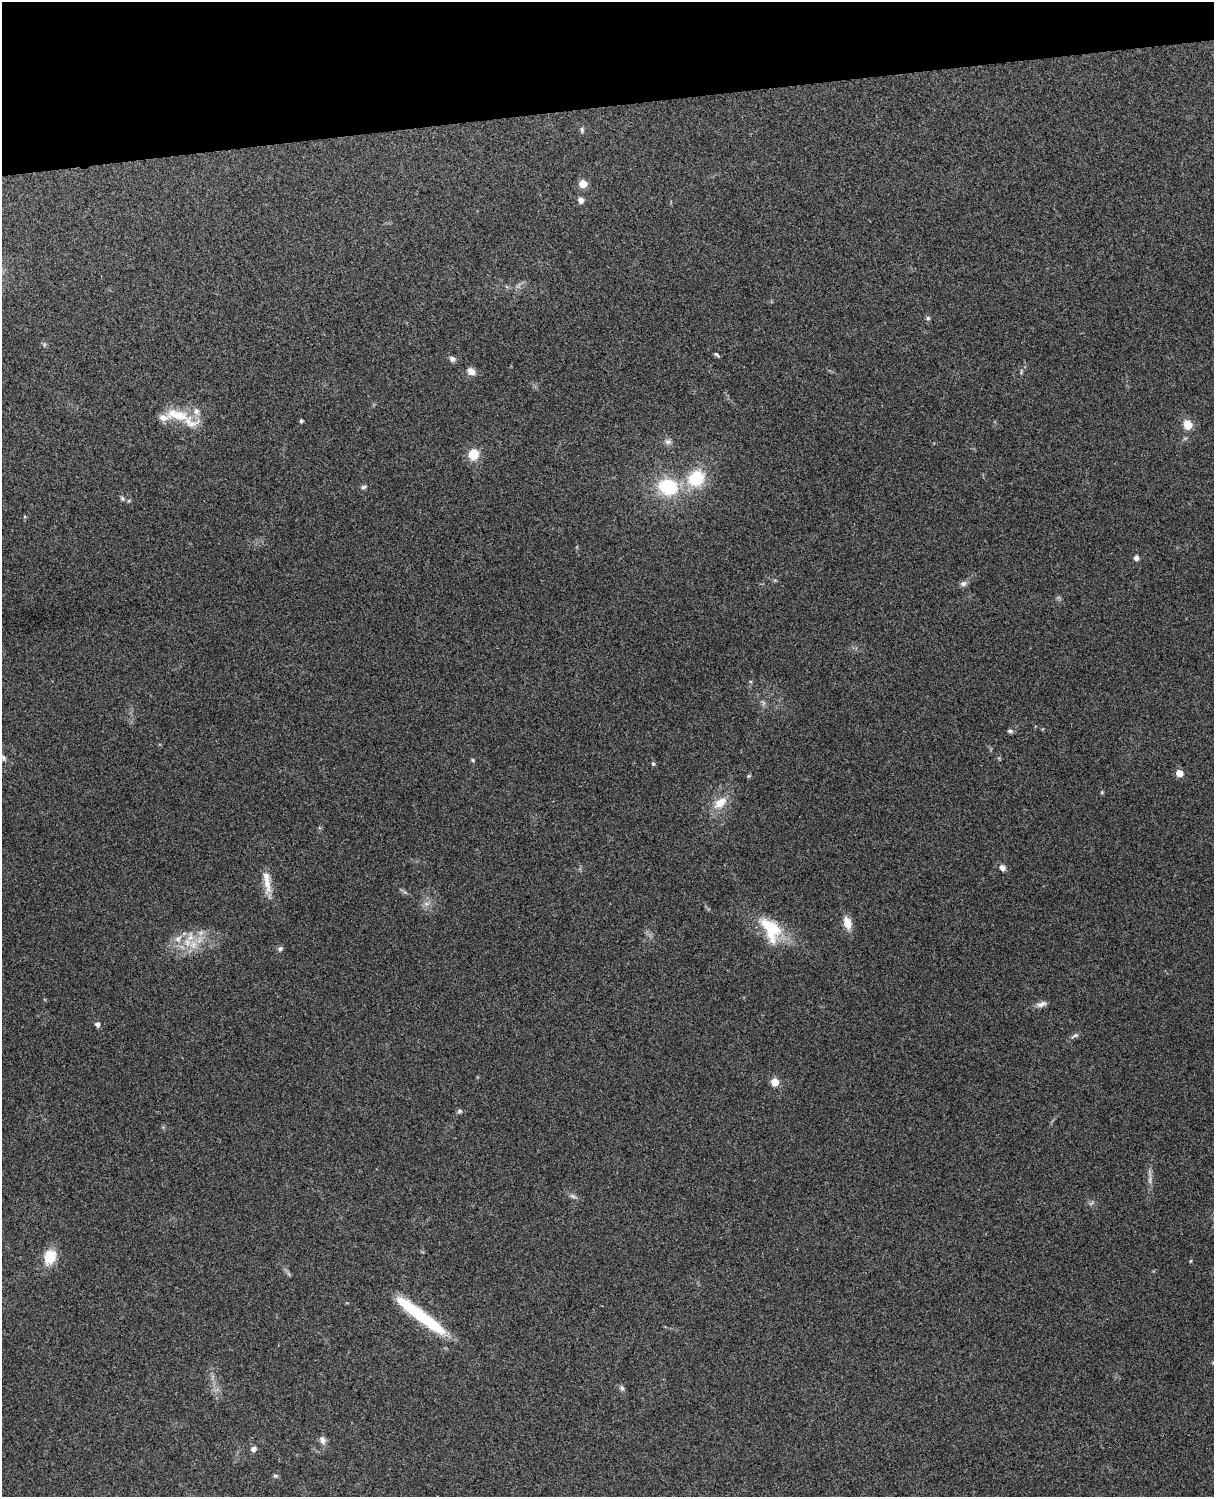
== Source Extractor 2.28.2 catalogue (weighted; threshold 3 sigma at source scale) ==
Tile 3 of 4 x 3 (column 3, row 1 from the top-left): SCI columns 2543-3754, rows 3155-4649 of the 5087 x 4926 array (HDU 1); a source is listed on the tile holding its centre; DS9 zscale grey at full resolution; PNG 1216 x 1499 px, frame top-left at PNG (2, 2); no overlay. Shown black and unused: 7% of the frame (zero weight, under 3 of 4 exposures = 6% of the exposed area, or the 3 px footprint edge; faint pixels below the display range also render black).
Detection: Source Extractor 2.28.2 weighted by HDU 2 'WHT'; one run over the whole footprint, this tile lists its part. Background 0.259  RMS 0.0089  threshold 0.0401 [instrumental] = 3 sigma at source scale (4.5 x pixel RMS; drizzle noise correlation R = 1.50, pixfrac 1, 0.05/0.05 arcsec/px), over >= 5 px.
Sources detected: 54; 3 too faint to see at this stretch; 1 inside a brighter object's white glare — not listed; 3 inside a brighter listed object's ellipse — not listed separately; the other 47 listed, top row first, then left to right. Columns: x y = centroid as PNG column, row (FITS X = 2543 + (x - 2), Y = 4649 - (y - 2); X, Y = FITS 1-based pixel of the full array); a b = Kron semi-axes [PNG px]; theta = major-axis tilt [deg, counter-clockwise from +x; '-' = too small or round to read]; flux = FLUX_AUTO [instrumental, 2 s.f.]
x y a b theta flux
582 130 8 6 -81 1.9
583 184 5 5 - 21
581 200 8 7 - 3.6
928 318 6 5 - 1.6
717 355 7 4 -43 1.5
452 359 8 6 -24 2.8
471 371 10 8 -35 5.7
177 415 44 13 -14 25
301 421 4 3 - 1.7
1188 425 5 5 - 26
668 442 9 7 0 3.2
473 454 11 10 - 16
696 478 18 16 38 39
364 487 7 5 6 1.9
668 487 18 14 -17 50
122 498 7 5 -54 1.5
1136 558 5 5 - 3.5
775 580 5 4 - 1.1
963 584 9 7 4 3
1010 731 8 4 -14 1.7
3 758 10 6 -54 2.6
473 760 5 4 - 1.2
653 764 6 4 -62 1.3
1179 773 5 5 - 15
1102 792 5 4 - 0.9
720 803 22 12 39 14
1002 868 8 7 - 3.7
267 883 29 9 -84 12
426 904 7 6 - 3
847 923 17 9 -74 9.4
771 929 35 20 -62 38
178 939 11 9 42 6.7
193 944 13 11 88 12
280 949 7 6 - 2
1041 1004 15 7 18 4.3
97 1024 7 6 - 2.6
1075 1035 12 5 29 2.4
775 1082 5 5 - 24
460 1111 6 6 - 1.9
573 1196 9 5 -27 2.5
50 1257 15 12 65 21
1190 1261 4 4 - 0.83
427 1320 51 13 -36 53
622 1388 8 6 -63 2.1
323 1440 10 7 -71 4.3
253 1449 7 6 - 3.1
275 1476 7 5 -1 1.5
Isophote crosses this tile's border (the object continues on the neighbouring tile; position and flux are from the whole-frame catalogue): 1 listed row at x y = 3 758